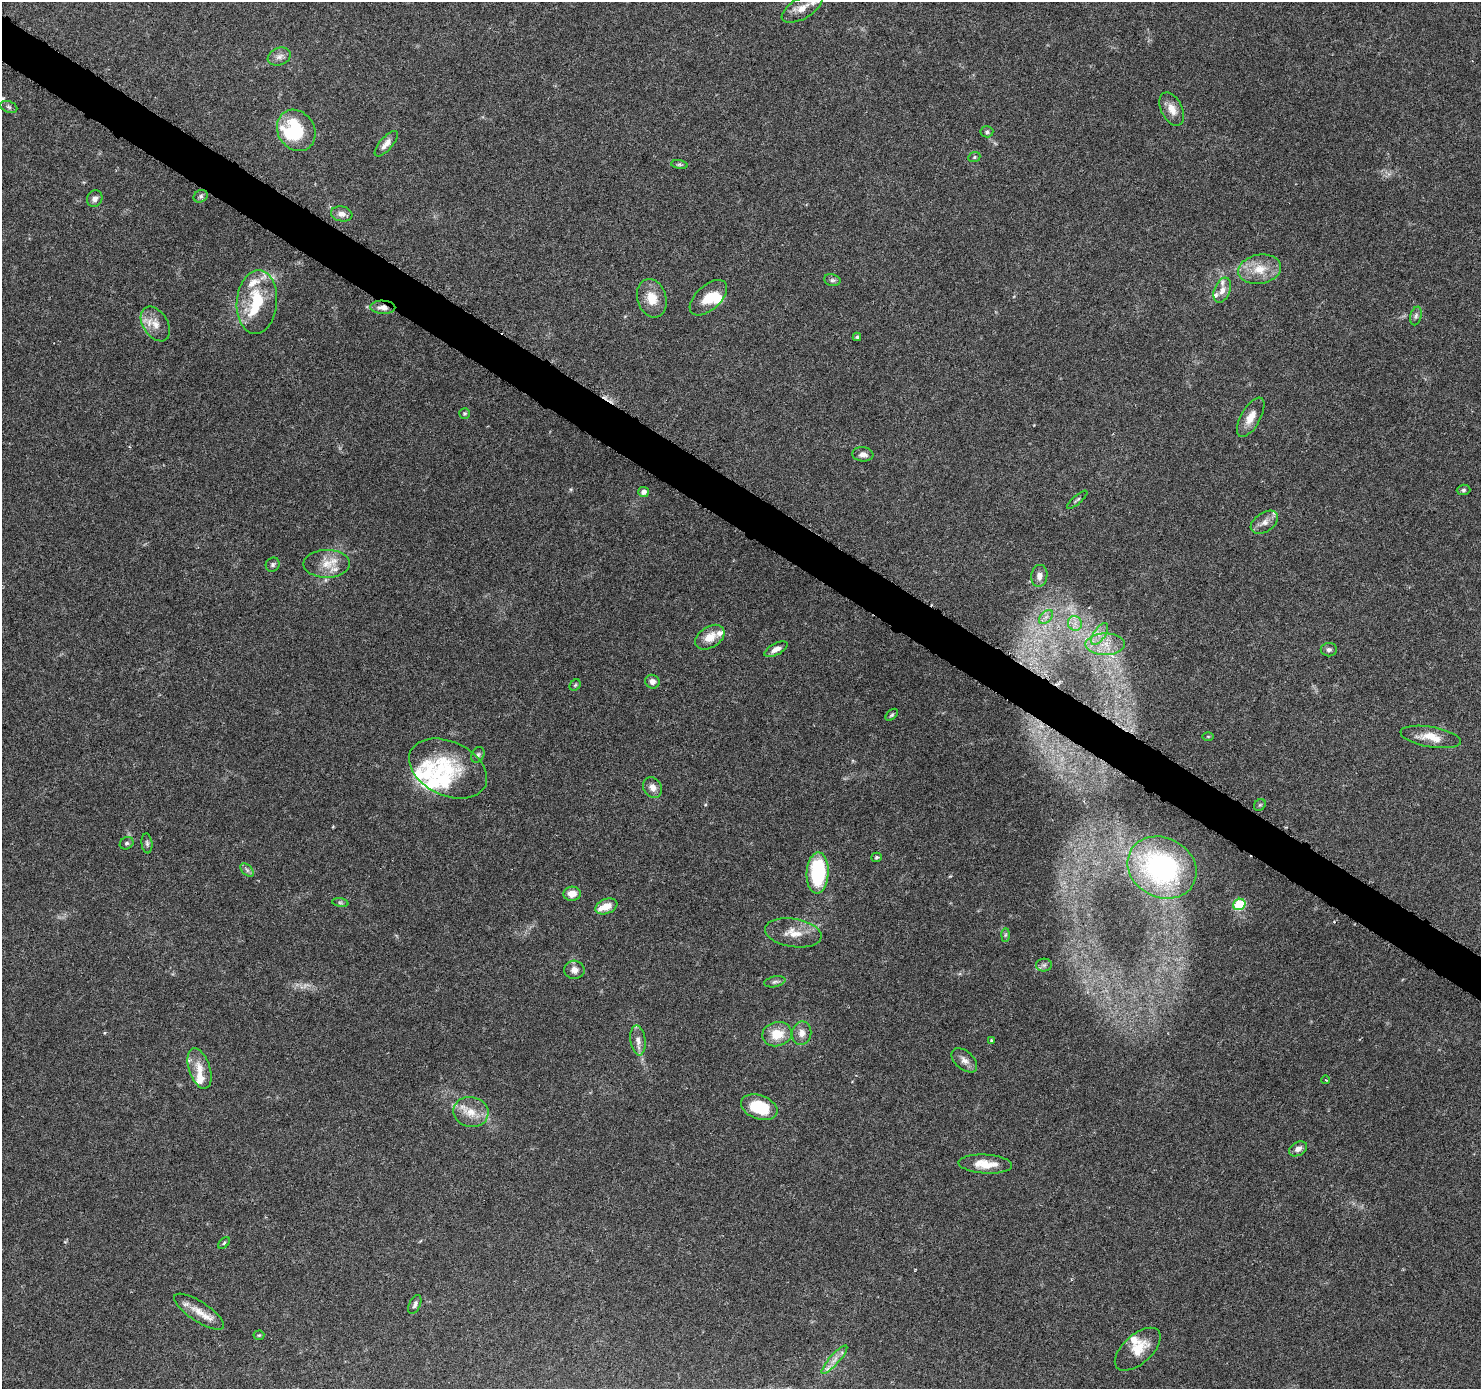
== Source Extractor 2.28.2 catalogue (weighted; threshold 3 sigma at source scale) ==
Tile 11 of 4 x 4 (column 3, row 3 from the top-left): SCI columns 2974-4452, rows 1644-3030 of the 5937 x 5994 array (HDU 1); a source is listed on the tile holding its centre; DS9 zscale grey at full resolution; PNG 1483 x 1391 px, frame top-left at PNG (2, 2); each listed source drawn as its Kron ellipse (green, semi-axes under 4 px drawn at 4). Shown black and unused: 3% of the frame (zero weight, under 3 of 6 exposures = <1% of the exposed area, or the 3 px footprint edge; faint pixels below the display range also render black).
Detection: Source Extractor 2.28.2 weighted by HDU 2 'WHT'; one run over the whole footprint, this tile lists its part. Background 0.0521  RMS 0.0025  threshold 0.0104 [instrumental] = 3 sigma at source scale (4.09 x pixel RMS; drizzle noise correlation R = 1.36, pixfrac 0.8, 0.0396/0.0396 arcsec/px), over >= 5 px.
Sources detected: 98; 1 too faint to see at this stretch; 3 inside a brighter object's white glare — neither listed nor drawn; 14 inside a brighter listed object's ellipse — not listed separately; the other 80 listed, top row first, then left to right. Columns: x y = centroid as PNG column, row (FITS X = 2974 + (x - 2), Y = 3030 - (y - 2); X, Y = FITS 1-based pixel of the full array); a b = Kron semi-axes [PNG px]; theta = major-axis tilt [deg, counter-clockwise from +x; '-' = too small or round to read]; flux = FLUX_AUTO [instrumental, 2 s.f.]
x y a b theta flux
802 8 23 10 31 3.2
279 57 12 8 21 1.3
9 107 9 5 -20 0.57
1172 109 18 10 -63 2.6
296 130 22 18 -57 14
987 132 6 5 - 0.52
386 144 16 6 48 1.6
974 157 6 5 - 0.38
679 165 8 4 -8 0.44
201 196 7 6 - 0.54
95 199 8 7 - 1.1
342 214 11 7 -10 1.5
1260 269 21 14 11 5.1
832 280 8 6 -13 0.59
1222 290 13 7 68 1.6
652 298 20 14 -73 4.2
708 298 22 12 42 4.3
257 302 32 20 85 12
383 307 12 6 -1 1.3
1416 316 9 5 75 0.64
155 324 19 12 -57 3
857 337 4 4 - 0.34
465 413 5 5 - 0.39
1251 417 22 9 61 2.8
863 454 11 7 -7 1.2
1463 490 7 5 3 0.51
644 492 5 5 - 1
1077 500 13 4 40 0.48
1264 522 15 9 34 1.7
327 564 23 14 1 4.2
273 565 7 6 - 0.59
1039 576 11 8 83 1.5
1046 617 8 5 45 0.97
1075 623 7 6 - 1.2
1100 634 12 5 56 1.5
710 637 16 10 32 3.3
1105 644 20 10 0 4.2
776 649 13 5 28 1.5
1329 650 8 6 0 0.76
652 682 7 6 - 1.2
575 685 6 5 - 0.33
892 715 7 4 44 0.39
1208 736 6 4 -1 0.26
1431 737 31 10 -10 4.3
478 755 8 6 60 0.57
448 769 41 27 -25 13
653 787 11 9 -57 1.5
1260 805 6 5 - 0.32
127 843 7 6 - 0.48
147 843 10 5 -84 0.6
876 857 5 4 - 0.39
1162 868 36 30 -27 37
247 870 8 5 -46 0.59
818 873 21 11 87 20
572 894 8 7 - 2.6
340 903 8 4 -8 0.42
1239 904 6 5 - 14
606 906 11 7 22 2.9
793 933 28 14 -9 4.2
1005 935 7 4 88 0.39
1044 965 8 6 2 0.63
574 970 10 9 - 1.5
775 982 11 5 12 0.71
802 1033 12 9 81 1.8
777 1034 15 12 13 4.7
638 1040 15 7 -82 1.7
992 1041 3 3 - 0.24
964 1060 15 9 -41 1.6
199 1069 21 10 -72 3.2
1326 1080 4 3 - 0.18
759 1107 19 12 -20 9.1
471 1112 18 15 -11 3.9
1298 1149 10 6 31 1.2
985 1164 27 9 -4 4.3
224 1243 7 4 45 0.34
415 1304 10 5 66 0.73
199 1312 29 10 -33 3.6
259 1335 5 5 - 0.32
1138 1349 28 14 42 4.9
834 1360 18 5 48 1.7
Overlapping masked pixels (flux is a lower limit): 1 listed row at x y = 383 307